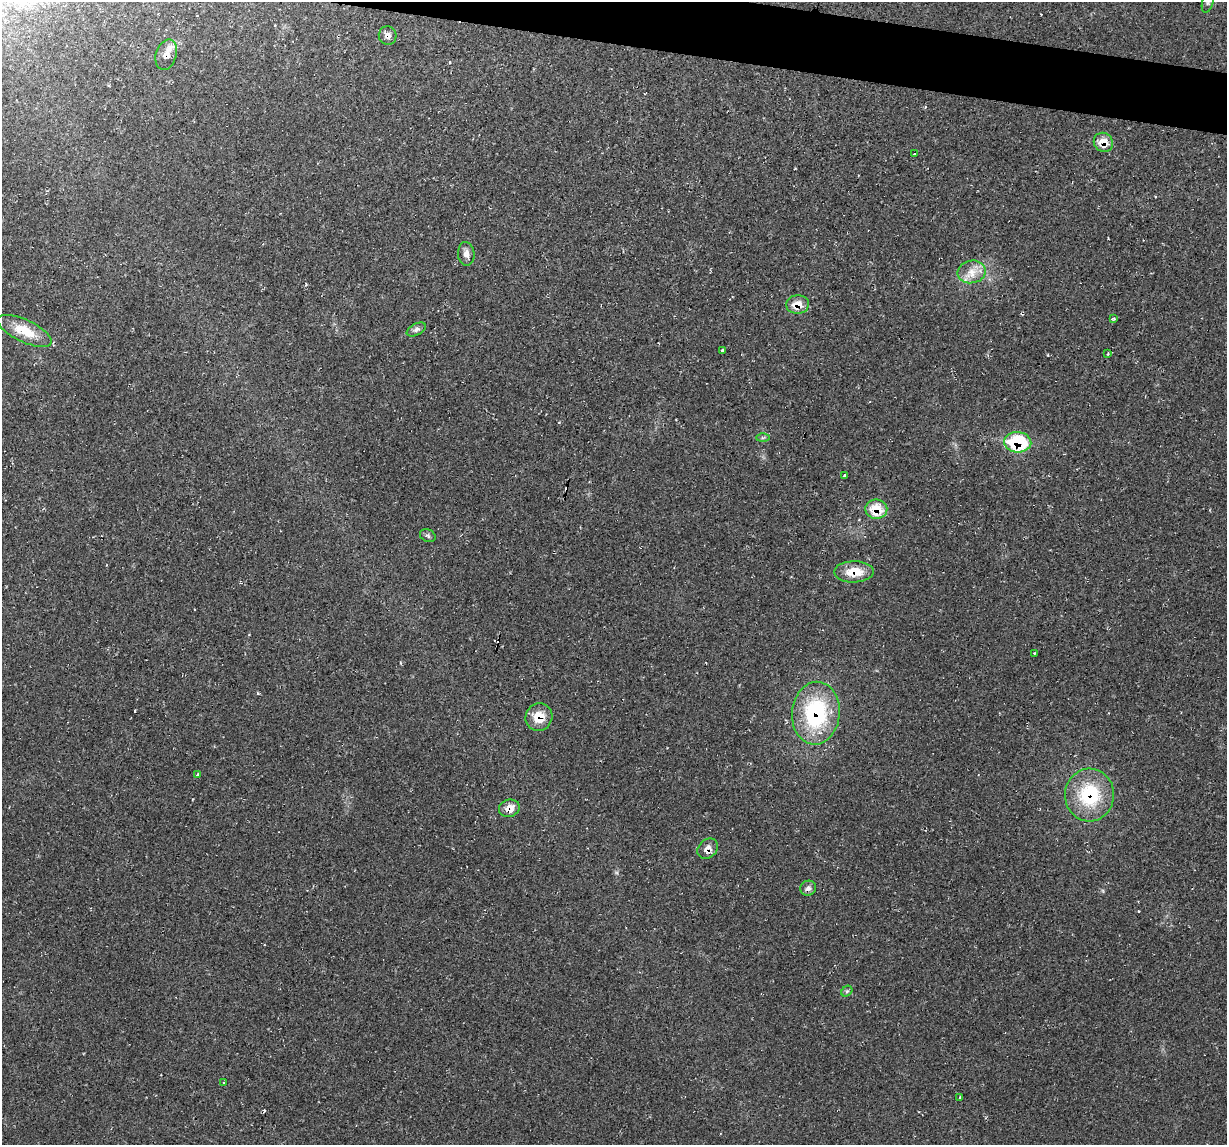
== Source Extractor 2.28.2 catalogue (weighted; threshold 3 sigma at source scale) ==
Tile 11 of 4 x 4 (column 3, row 3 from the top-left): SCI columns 2453-3677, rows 1261-2403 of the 4905 x 4926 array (HDU 1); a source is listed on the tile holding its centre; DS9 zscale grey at full resolution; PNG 1229 x 1147 px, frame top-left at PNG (2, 2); each listed source drawn as its Kron ellipse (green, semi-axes under 4 px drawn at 4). Shown black and unused: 3% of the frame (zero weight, under 2 of 3 exposures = <1% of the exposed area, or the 3 px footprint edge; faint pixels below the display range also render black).
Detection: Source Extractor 2.28.2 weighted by HDU 2 'WHT'; one run over the whole footprint, this tile lists its part. Background 0.0197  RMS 0.006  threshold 0.0268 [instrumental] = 3 sigma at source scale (4.5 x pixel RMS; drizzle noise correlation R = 1.50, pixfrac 1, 0.05/0.05 arcsec/px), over >= 5 px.
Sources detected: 38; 7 cosmic-ray / hot-pixel residue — neither listed nor drawn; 1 inside a brighter listed object's ellipse — not listed separately; the other 30 listed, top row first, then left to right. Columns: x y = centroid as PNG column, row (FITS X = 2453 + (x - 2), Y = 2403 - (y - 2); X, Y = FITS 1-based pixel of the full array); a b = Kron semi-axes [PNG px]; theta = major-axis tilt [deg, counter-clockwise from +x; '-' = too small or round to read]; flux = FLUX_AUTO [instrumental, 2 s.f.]
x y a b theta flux
1208 2 11 5 72 1.7
388 35 9 9 - 3
166 55 15 10 73 4.8
1103 142 10 9 - 8.7
915 154 3 3 - 3.1
466 254 12 8 -85 3.3
972 272 14 11 12 7.3
798 304 11 9 4 8
1114 318 3 3 - 0.86
416 329 10 5 28 1.8
25 331 29 11 -25 14
722 351 3 3 - 3
1108 353 3 3 - 0.99
763 438 6 4 2 1
1018 442 13 10 -4 40
844 475 3 3 - 15
876 509 11 9 2 15
428 536 8 6 -23 1.3
854 572 20 10 1 12
1034 653 3 3 - 0.69
816 713 31 24 84 57
539 717 14 13 - 11
197 775 3 3 - 2.1
1089 795 26 24 87 37
509 808 10 8 16 6.2
708 849 11 9 47 4.5
808 888 8 7 - 2.1
847 991 6 5 - 1
224 1083 3 3 - 1.7
960 1097 3 3 - 0.8
Overlapping masked pixels (flux is a lower limit): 12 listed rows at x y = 388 35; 166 55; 1103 142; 798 304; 1018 442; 876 509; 854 572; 816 713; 539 717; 1089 795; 509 808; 708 849
Isophote crosses this tile's border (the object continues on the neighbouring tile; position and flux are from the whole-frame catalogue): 1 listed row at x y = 1208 2